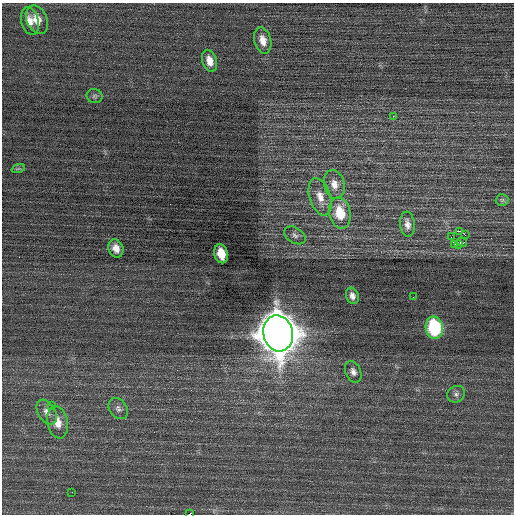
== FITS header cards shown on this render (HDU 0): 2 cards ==
NAXIS1  =                  512 / Axis length
NAXIS2  =                  512 / Axis length

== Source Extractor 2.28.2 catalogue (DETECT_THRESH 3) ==
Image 512 x 512 px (HDU 0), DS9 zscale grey, 1 PNG px = 1 image px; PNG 516 x 516 px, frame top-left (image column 1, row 512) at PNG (2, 3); each listed source drawn as its Kron ellipse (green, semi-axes under 4 px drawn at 4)
Background 0.148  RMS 0.7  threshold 2.09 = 3 sigma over >= 5 px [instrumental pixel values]
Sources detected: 33; all 33 listed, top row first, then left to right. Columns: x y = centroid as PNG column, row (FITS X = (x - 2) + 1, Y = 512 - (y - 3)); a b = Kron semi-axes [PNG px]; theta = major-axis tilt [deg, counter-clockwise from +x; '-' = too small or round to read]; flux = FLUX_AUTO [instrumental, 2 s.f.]
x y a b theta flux
37 20 15 10 -66 640
30 21 14 8 -74 410
263 40 13 8 -76 480
209 61 11 7 -73 450
95 96 8 7 - 110
393 116 2 2 - 90
18 169 7 4 19 67
334 184 15 10 -75 480
320 197 19 10 -73 600
502 200 6 6 - 89
340 213 16 10 -78 1300
407 224 12 7 -84 290
460 231 4 3 - 4700
295 235 12 7 -32 210
465 235 2 2 - 1100
451 237 2 2 - 1400
462 242 5 2 - 54
455 244 3 3 - 200
458 245 3 2 - 480
116 248 9 7 -66 390
221 254 10 6 -76 790
352 296 8 6 -70 220
413 297 2 2 - 24
434 328 11 8 -79 3800
278 333 18 15 -76 140000
353 372 11 7 -65 240
456 394 9 8 - 190
51 406 3 3 - 31
118 409 12 8 -53 210
47 412 13 8 -58 310
57 422 16 10 -78 590
72 492 2 2 - 21
189 514 3 2 - 310
At the frame edge (FLAGS 8, measured only in part): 1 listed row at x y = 189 514